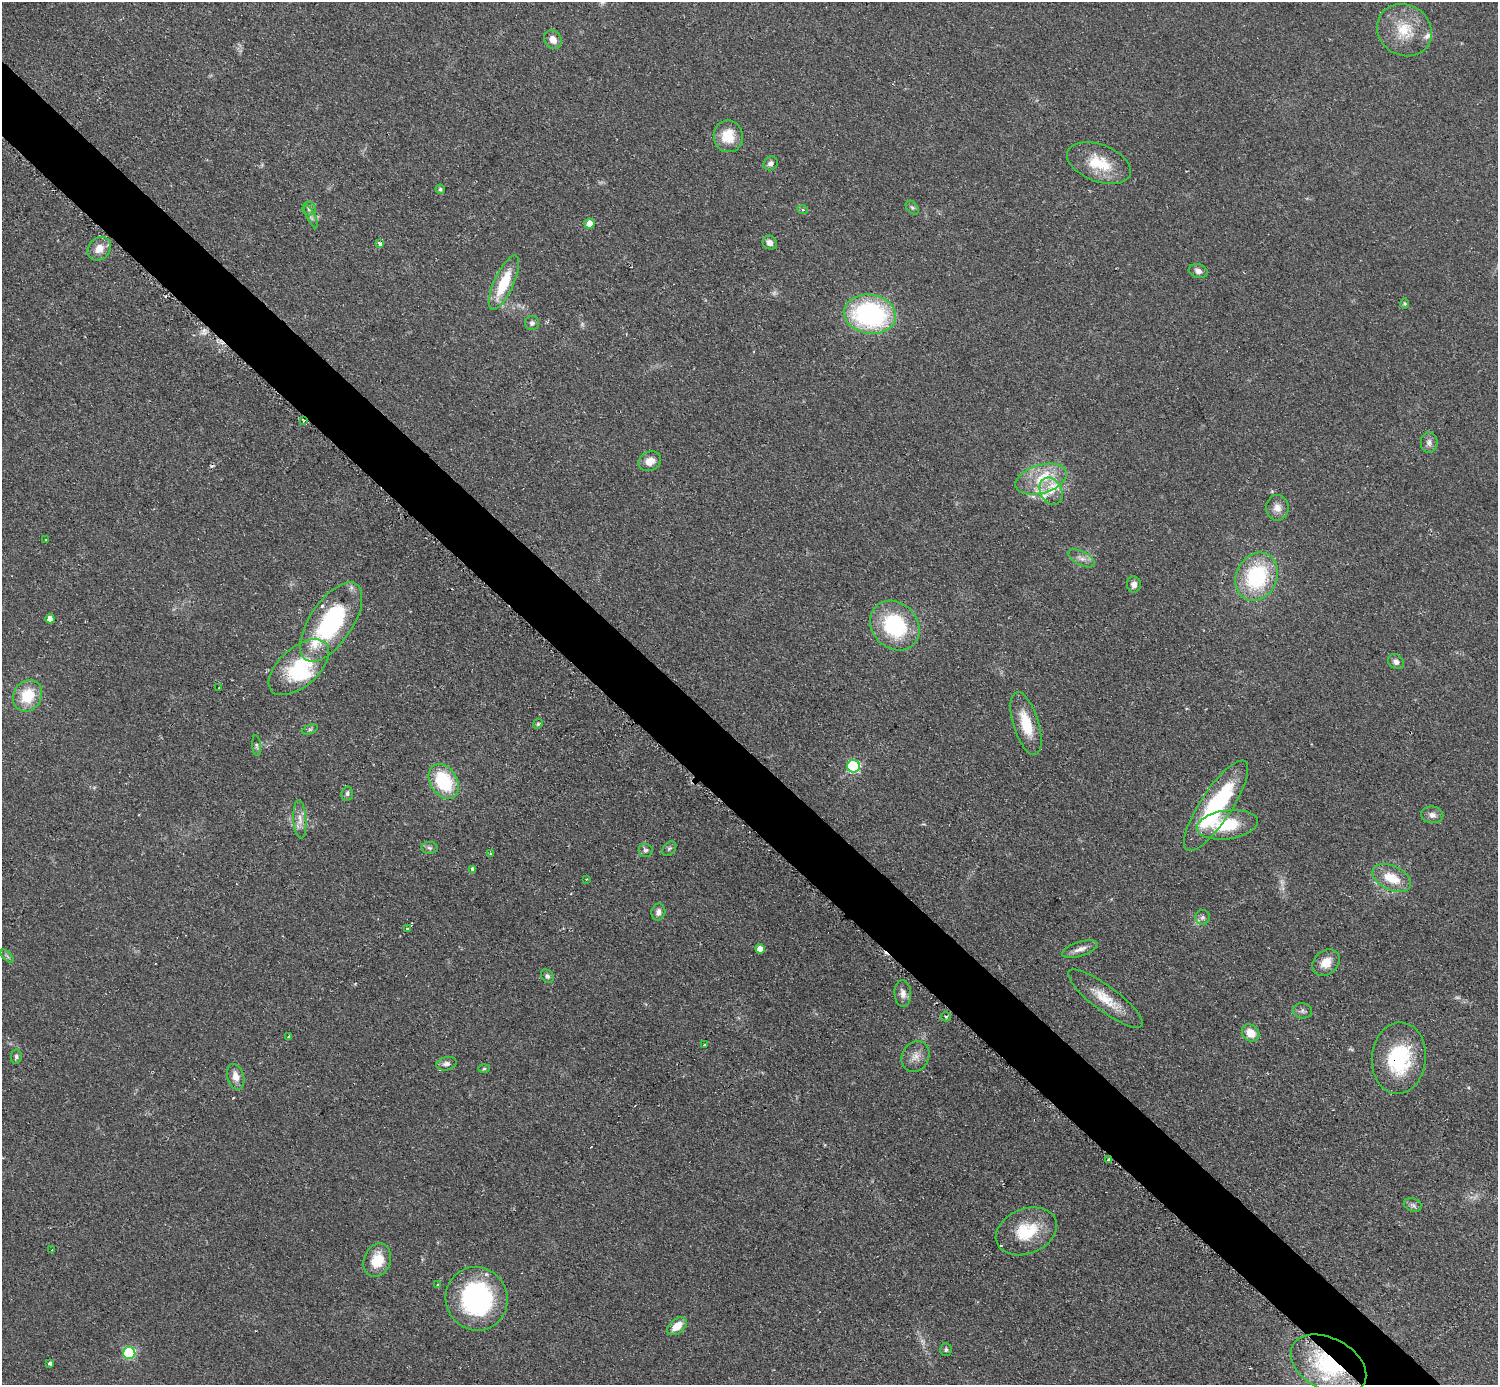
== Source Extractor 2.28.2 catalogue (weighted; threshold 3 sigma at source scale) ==
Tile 11 of 4 x 4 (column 3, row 3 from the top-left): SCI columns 3000-4495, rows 1690-3072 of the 5993 x 5993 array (HDU 1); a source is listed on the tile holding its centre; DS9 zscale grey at full resolution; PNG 1500 x 1387 px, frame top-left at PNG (2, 2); each listed source drawn as its Kron ellipse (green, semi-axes under 4 px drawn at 4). Shown black and unused: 5% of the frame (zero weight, under 2 of 3 exposures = <1% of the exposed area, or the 3 px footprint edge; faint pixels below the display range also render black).
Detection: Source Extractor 2.28.2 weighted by HDU 2 'WHT'; one run over the whole footprint, this tile lists its part. Background 0.0508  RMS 0.0077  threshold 0.0346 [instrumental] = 3 sigma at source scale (4.5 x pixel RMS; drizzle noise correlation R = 1.50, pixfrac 1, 0.05/0.05 arcsec/px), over >= 5 px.
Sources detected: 105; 4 too faint to see at this stretch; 1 inside a brighter object's white glare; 5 cosmic-ray / hot-pixel residue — neither listed nor drawn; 8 inside a brighter listed object's ellipse — not listed separately; the other 87 listed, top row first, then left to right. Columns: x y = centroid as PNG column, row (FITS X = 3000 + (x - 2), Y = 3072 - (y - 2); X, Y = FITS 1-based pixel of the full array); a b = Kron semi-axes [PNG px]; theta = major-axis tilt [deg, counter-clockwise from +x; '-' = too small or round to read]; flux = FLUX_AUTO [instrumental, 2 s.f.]
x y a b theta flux
1404 30 28 25 -33 27
553 40 10 8 -54 6.3
728 136 16 14 -81 17
771 163 7 6 - 3.1
1099 163 33 18 -20 27
440 189 5 4 - 1.4
309 208 7 6 - 2.5
912 208 8 5 -48 1.5
803 210 5 3 - 0.85
311 217 13 4 -64 2.4
589 223 5 5 - 8.3
770 243 7 6 - 4
380 244 3 3 - 4.5
99 249 13 10 45 8.5
1198 271 9 6 -17 3.5
504 283 29 10 65 31
1404 304 5 4 - 1
870 314 26 19 -9 130
532 323 7 7 - 2.6
304 420 3 2 - 1.2
1429 442 10 8 -90 3.4
650 461 11 9 27 7.6
1041 479 26 14 16 23
1051 491 14 10 -63 8.8
1277 508 13 11 -89 6.5
46 540 3 2 - 0.9
1082 558 14 7 -27 4.5
1257 577 25 20 63 70
1134 584 8 7 - 3.9
50 619 5 4 - 4.6
331 622 45 21 56 100
895 626 27 22 -45 68
1396 662 8 7 - 3.4
299 667 36 19 41 51
219 687 3 2 - 0.75
28 696 16 14 59 25
538 724 5 4 - 1.1
1026 724 33 12 -73 23
310 729 8 4 23 1.5
257 746 10 4 -85 1.5
854 766 6 6 - 84
444 781 18 13 -58 46
347 794 7 5 75 1.9
1216 806 53 15 57 89
1432 815 11 8 -9 4
300 819 19 6 -86 6.2
1227 825 31 14 8 32
429 848 8 6 -3 2
669 848 8 5 48 1.8
645 850 7 6 - 2.1
491 853 4 2 - 1.1
473 869 4 3 - 2.9
1392 878 20 12 -24 19
586 879 3 3 - 0.67
658 912 8 7 - 3.9
1202 917 7 7 - 2.5
407 929 3 3 - 2.8
760 949 5 4 - 5.3
1080 949 18 7 17 5.5
7 956 8 4 -45 1.5
1326 962 15 11 42 9.9
547 976 7 5 -47 2
903 993 13 8 -85 5.2
1105 999 46 12 -37 21
1302 1011 10 7 -7 2.6
946 1017 5 4 - 1.1
1251 1033 9 8 - 13
289 1036 3 3 - 3
704 1045 3 3 - 2.9
916 1056 16 13 62 7.2
16 1057 7 5 82 1.7
1399 1058 36 27 84 59
446 1064 10 6 14 3
484 1069 6 4 2 0.95
236 1077 13 8 -74 6.3
1108 1160 4 3 - 1.1
1413 1205 9 6 -18 2.5
1026 1231 31 22 22 33
52 1250 4 2 - 0.76
377 1260 17 13 70 19
438 1285 3 3 - 4
477 1299 32 31 - 120
677 1326 11 7 39 10
946 1350 6 5 - 1.6
129 1353 6 6 - 85
50 1363 4 3 - 4.5
1328 1364 40 26 -28 82
Overlapping masked pixels (flux is a lower limit): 3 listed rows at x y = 304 420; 1399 1058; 1328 1364